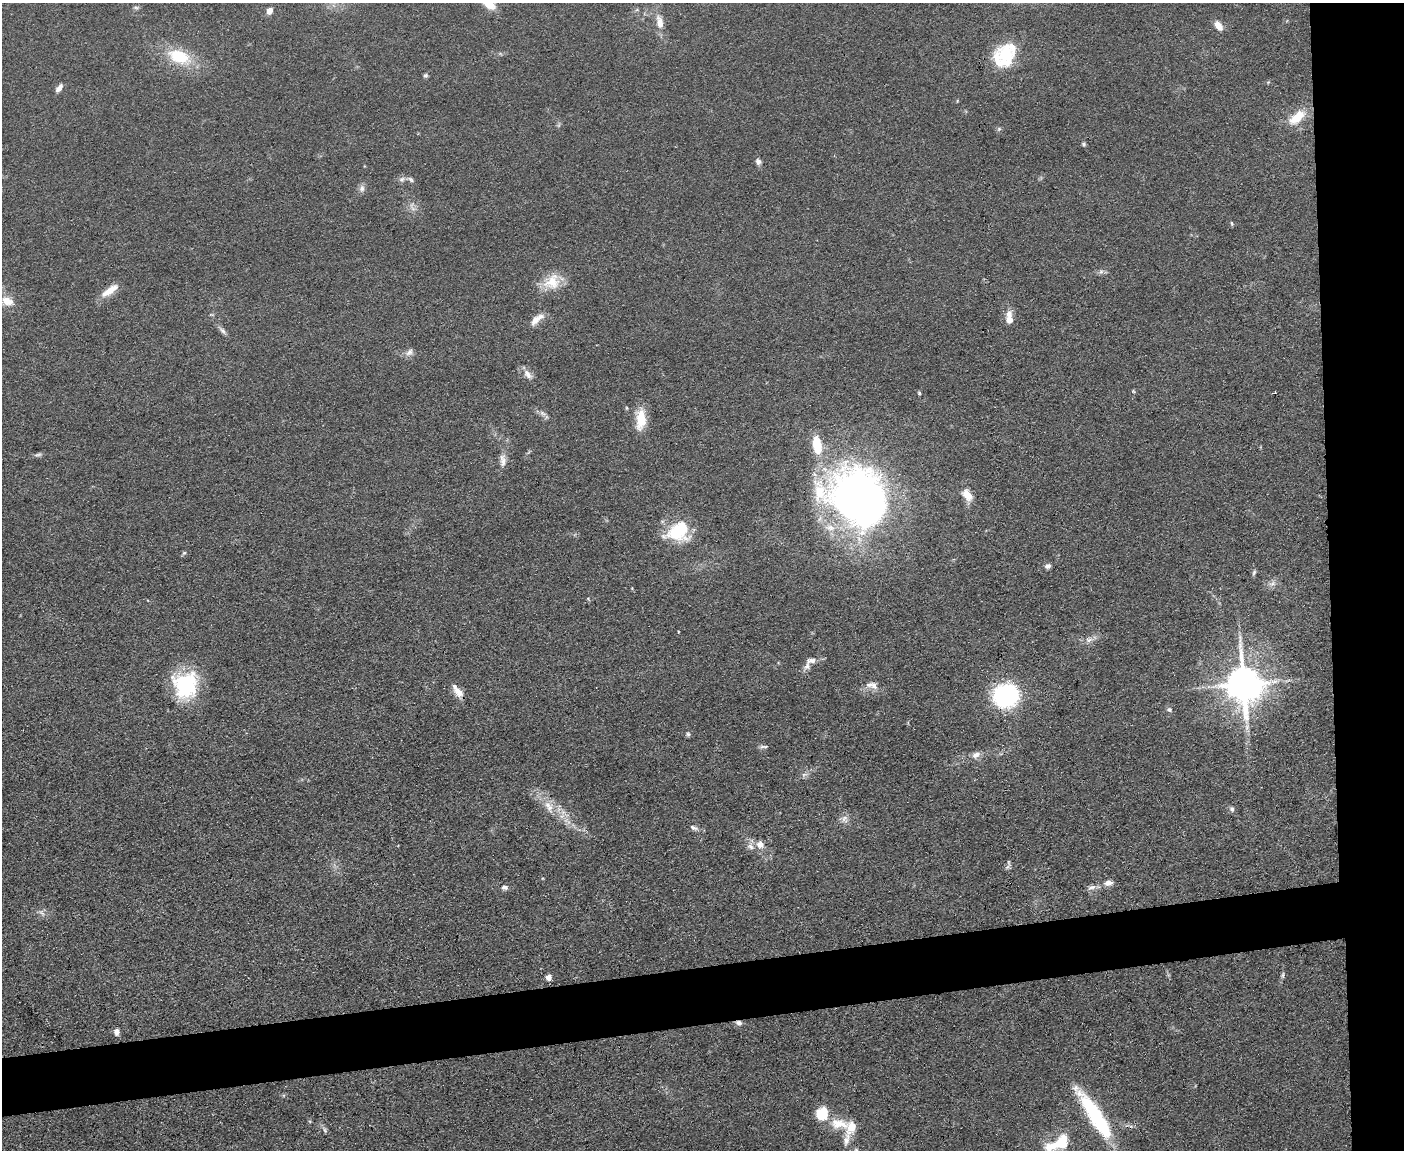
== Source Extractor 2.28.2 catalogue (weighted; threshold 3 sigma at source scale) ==
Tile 6 of 3 x 4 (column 3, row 2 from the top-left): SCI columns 2936-4337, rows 2300-3447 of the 4573 x 4596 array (HDU 1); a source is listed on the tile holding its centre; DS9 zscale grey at full resolution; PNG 1406 x 1152 px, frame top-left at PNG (2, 3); no overlay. Shown black and unused: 10% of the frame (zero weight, under 3 of 4 exposures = <1% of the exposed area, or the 3 px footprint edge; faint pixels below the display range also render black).
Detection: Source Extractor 2.28.2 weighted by HDU 2 'WHT'; one run over the whole footprint, this tile lists its part. Background 0.0719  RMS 0.007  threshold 0.0314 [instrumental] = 3 sigma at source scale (4.5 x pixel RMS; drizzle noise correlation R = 1.50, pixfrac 1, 0.05/0.05 arcsec/px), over >= 5 px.
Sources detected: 85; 1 inside a brighter object's white glare — not listed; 9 inside a brighter listed object's ellipse — not listed separately; the other 75 listed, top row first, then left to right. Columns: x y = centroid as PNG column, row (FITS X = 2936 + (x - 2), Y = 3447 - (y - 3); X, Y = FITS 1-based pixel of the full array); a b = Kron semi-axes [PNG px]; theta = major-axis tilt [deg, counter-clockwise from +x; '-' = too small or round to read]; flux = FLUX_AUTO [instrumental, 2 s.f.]
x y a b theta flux
489 3 15 8 -40 13
136 8 7 4 -2 1.4
270 11 6 5 - 5.3
660 22 18 9 -78 8.2
1218 26 11 7 -52 6.5
1005 54 27 20 46 34
179 56 26 15 -22 30
425 75 6 5 - 1.3
59 88 10 5 53 3.8
1297 117 24 11 38 16
999 129 6 5 - 1.2
1084 144 5 5 - 1.1
758 161 8 6 -73 2.5
402 179 9 7 43 2.3
411 179 10 5 -39 1.9
362 188 10 8 -86 2.8
413 209 7 4 -19 1.8
1232 223 6 4 -70 0.88
1101 272 7 5 1 1.8
552 282 24 19 36 17
110 291 24 8 38 9.5
7 301 15 10 -25 9.2
1009 314 10 8 -87 5
537 319 20 7 39 6.8
222 331 13 6 -47 2.6
409 352 12 7 49 3.3
528 374 15 7 -49 4.7
1133 391 5 3 - 0.72
919 393 5 4 - 0.89
1275 393 4 2 - 0.69
542 413 10 5 -35 2.4
641 419 24 11 87 17
38 455 12 3 10 1.7
503 461 18 8 -87 5
967 495 15 9 -54 9
859 498 69 57 -52 390
679 531 28 20 31 36
184 553 7 4 44 1.1
1048 566 7 5 16 2.5
1254 573 8 4 66 1.3
1272 584 11 6 26 3.2
1089 640 11 6 25 3.5
812 661 13 7 2 3.9
1244 684 11 10 - 2100
185 685 29 27 -80 54
874 686 12 8 -56 3.7
459 692 14 9 -46 6.4
1006 695 17 15 9 110
1169 709 7 6 - 1.7
1247 727 9 4 82 2.6
688 734 6 6 - 1.3
765 747 9 4 13 1.5
976 755 13 8 31 4
804 774 9 4 9 1.8
549 807 20 10 -61 10
1232 809 7 6 - 1.8
563 812 7 7 - 3.1
844 819 11 9 85 3.8
694 828 11 5 -26 2.3
760 844 10 9 - 5.3
751 846 12 7 -35 3.8
1108 883 12 8 8 4.5
505 887 8 6 4 2.4
1091 887 13 6 17 3.2
42 913 9 4 -36 2.1
1282 975 8 4 85 1.4
549 977 4 4 - 7.3
739 1023 8 7 - 2.6
117 1032 7 5 89 4
821 1115 14 12 -62 18
1095 1116 63 14 -57 67
839 1124 28 13 -6 15
325 1130 9 4 -61 1.7
847 1139 21 8 74 5.9
1058 1143 40 16 27 27
Overlapping masked pixels (flux is a lower limit): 1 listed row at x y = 739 1023
Isophote crosses this tile's border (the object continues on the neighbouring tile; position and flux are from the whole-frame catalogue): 2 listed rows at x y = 489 3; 1058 1143